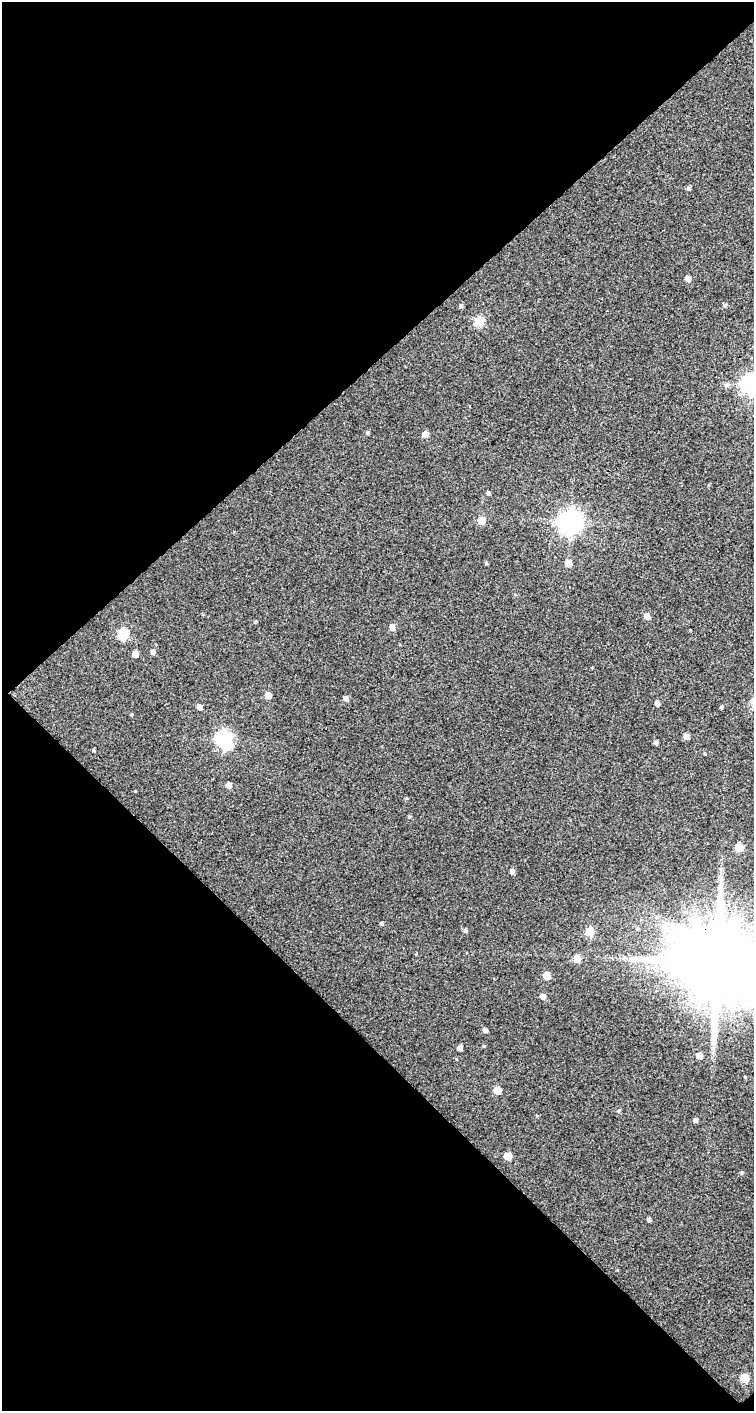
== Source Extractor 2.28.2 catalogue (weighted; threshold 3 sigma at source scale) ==
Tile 1 of 2 x 1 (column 1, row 1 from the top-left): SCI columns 1-752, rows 45-1453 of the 1504 x 1501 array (HDU 1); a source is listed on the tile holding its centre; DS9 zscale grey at full resolution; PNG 756 x 1413 px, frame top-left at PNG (2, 2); no overlay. Shown black and unused: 51% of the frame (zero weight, under 2 of 3 exposures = <1% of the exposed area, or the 3 px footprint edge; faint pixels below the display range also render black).
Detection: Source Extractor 2.28.2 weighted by HDU 2 'WHT'; one run over the whole footprint, this tile lists its part. Background 0.207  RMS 0.086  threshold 0.387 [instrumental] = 3 sigma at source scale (4.5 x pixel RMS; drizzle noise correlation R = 1.50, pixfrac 1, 0.0396/0.0396 arcsec/px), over >= 5 px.
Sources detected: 52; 1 inside a brighter object's white glare — not listed; the other 51 listed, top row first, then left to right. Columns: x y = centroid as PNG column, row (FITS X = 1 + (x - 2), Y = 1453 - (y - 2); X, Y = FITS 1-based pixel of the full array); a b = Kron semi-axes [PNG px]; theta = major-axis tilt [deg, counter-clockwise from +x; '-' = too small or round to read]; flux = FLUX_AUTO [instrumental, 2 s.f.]
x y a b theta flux
689 188 5 4 - 17
688 278 5 4 - 49
725 305 5 5 - 12
461 306 5 5 - 16
479 321 6 5 - 410
727 385 7 6 - 26
751 385 8 7 - 3700
470 406 3 2 - 11
368 433 4 4 - 15
425 434 5 5 - 71
488 493 5 4 - 15
481 520 5 5 - 120
571 522 8 8 - 6300
568 563 5 5 - 80
647 616 5 5 - 65
255 622 4 4 - 10
392 627 6 5 - 54
123 634 6 5 - 550
153 652 5 5 - 25
135 654 5 4 - 71
268 695 5 5 - 97
346 698 5 5 - 34
657 703 5 4 - 35
199 707 5 4 - 46
721 707 4 4 - 11
131 714 4 3 - 8
686 736 6 5 - 42
224 740 7 6 - 2300
656 742 4 4 - 19
93 750 4 3 - 10
705 754 4 3 - 7.4
228 785 5 5 - 48
739 847 6 5 - 240
512 871 5 5 - 26
381 924 4 4 - 13
465 930 6 4 89 17
590 932 6 5 - 260
577 959 5 5 - 130
717 962 21 19 5 150000
547 976 5 5 - 140
543 996 5 5 - 45
485 1030 5 4 - 23
460 1048 4 4 - 49
699 1056 5 5 - 55
497 1090 5 5 - 160
618 1111 5 4 - 11
696 1120 5 5 - 21
508 1156 5 5 - 160
741 1173 5 3 - 8.3
649 1219 4 4 - 22
745 1378 5 5 - 220
Overlapping masked pixels (flux is a lower limit): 1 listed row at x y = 717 962
Isophote crosses this tile's border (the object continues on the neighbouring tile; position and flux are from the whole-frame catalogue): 2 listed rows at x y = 751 385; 717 962
Unlisted compact peaks at least as high as the median listed source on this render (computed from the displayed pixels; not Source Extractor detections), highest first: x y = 484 1046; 409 817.